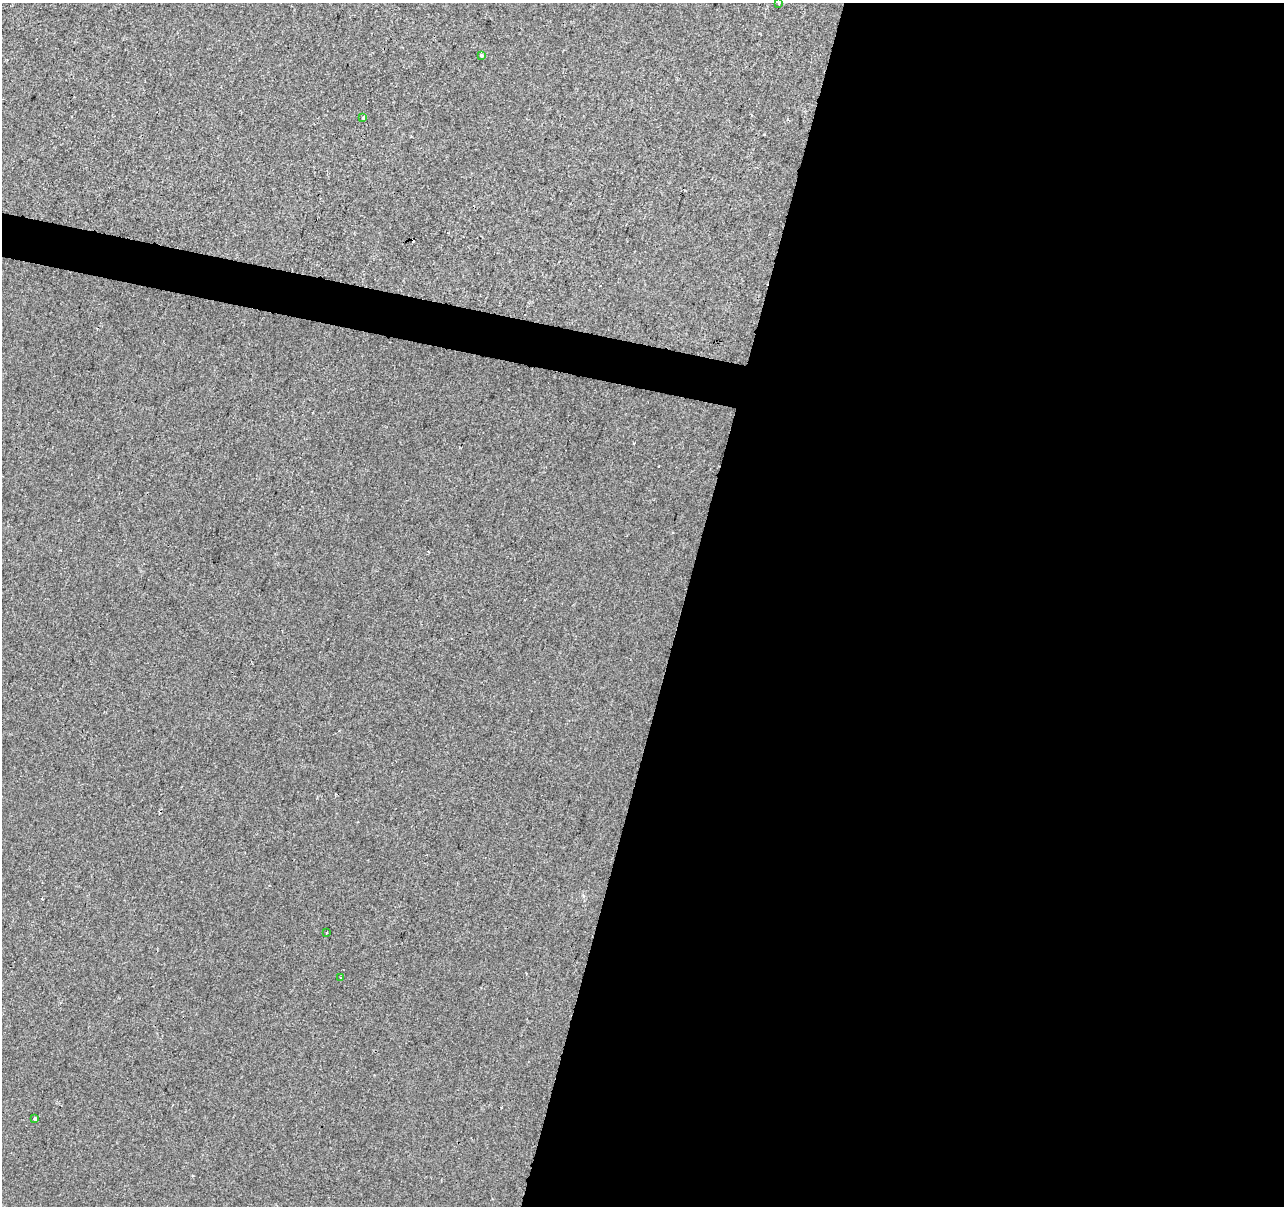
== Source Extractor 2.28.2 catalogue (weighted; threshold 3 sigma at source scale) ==
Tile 12 of 4 x 4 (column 4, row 3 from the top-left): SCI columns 3847-5128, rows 1425-2628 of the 5136 x 5319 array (HDU 1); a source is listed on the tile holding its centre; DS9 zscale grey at full resolution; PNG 1286 x 1208 px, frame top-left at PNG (2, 3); each listed source drawn as its Kron ellipse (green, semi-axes under 4 px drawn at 4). Shown black and unused: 49% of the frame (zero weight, under 2 of 3 exposures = <1% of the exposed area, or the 3 px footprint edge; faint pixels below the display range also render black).
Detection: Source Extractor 2.28.2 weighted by HDU 2 'WHT'; one run over the whole footprint, this tile lists its part. Background 3.32e-04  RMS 0.0042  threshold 0.0188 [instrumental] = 3 sigma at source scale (4.5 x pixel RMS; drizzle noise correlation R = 1.50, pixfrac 1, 0.0396/0.0396 arcsec/px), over >= 5 px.
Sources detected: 7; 1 cosmic-ray / hot-pixel residue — neither listed nor drawn; the other 6 listed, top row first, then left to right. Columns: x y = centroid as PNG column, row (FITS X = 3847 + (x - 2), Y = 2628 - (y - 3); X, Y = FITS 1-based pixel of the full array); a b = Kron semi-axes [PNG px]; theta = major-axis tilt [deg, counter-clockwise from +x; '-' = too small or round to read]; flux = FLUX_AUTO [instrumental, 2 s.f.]
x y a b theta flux
779 3 3 2 - 0.4
481 55 3 3 - 1.7
363 118 3 3 - 2.3
326 933 2 2 - 0.37
341 978 3 2 - 0.39
35 1119 4 4 - 1.3
Isophote crosses this tile's border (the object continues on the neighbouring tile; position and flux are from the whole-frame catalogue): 1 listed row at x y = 779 3